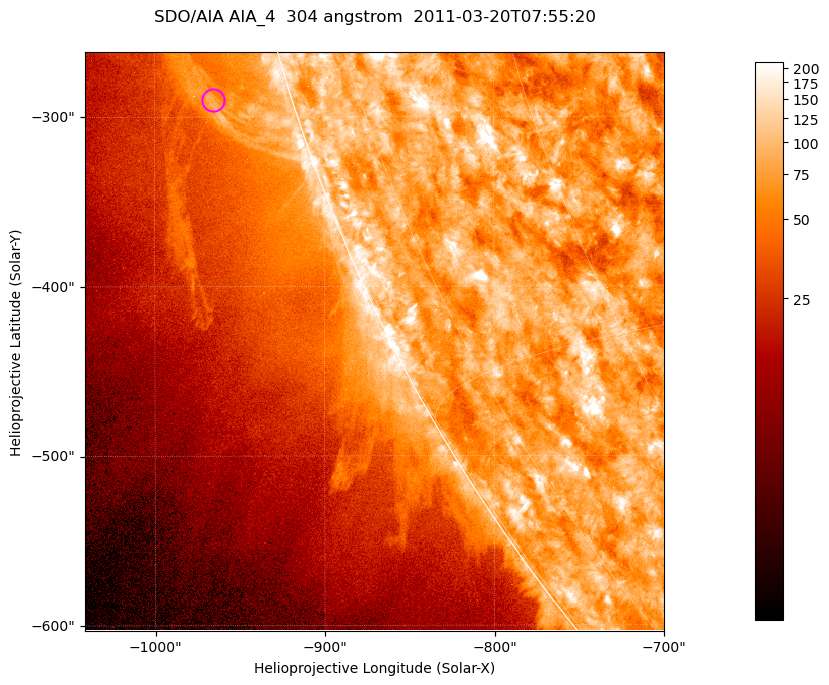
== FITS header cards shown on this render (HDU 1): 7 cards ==
TELESCOP= 'SDO/AIA '           / For AIA: SDO/AIA
INSTRUME= 'AIA_4   '           / For AIA: AIA_ATA1, AIA_ATA2, AIA_ATA3 or AIA_AT
WAVELNTH=                  304 / [angstrom] Wavelength
WAVEUNIT= 'angstrom'           / Wavelength unit: angstrom
DATE-OBS= '2011-03-20T07:55:20.123' / [ISO] Date when observation started; ISO 8
CTYPE1  = 'HPLN-TAN'           / CTYPE1; Typically HPLN
CTYPE2  = 'HPLT-TAN'           / CTYPE2; Typically HPLT

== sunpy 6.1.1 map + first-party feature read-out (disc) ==
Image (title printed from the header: SDO/AIA AIA_4  304 angstrom  2011-03-20T07:55:20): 569 x 569 px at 0.6 arcsec/px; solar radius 964 arcsec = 1605 px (partial field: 1.8% of the solar disc is inside the frame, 45% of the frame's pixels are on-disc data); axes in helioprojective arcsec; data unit not stated in the header (colour bar unlabelled)
Orientation: roll -0.132 deg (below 1 deg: not rotated)
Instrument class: DISC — disc imager (sunpy class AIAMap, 304 A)
Bright regions (active regions / flare kernels): reference = the on-disc median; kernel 5 px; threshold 5 sigma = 129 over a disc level ~79.3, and >= 1.15x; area >= 323 px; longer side >= 7 px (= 4.2 arcsec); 0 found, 0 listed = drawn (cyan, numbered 1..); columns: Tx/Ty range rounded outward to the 2 arcsec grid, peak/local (2 s.f.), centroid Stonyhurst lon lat
Off-limb structures (1.02-1.3 R_sun): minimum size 161 px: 2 found; the strongest spans PA ~105..110 deg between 1.02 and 1.07 R_sun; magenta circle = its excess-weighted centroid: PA ~105 deg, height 1.05 R_sun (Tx ~-966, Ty ~-290 arcsec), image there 2.1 x the reference